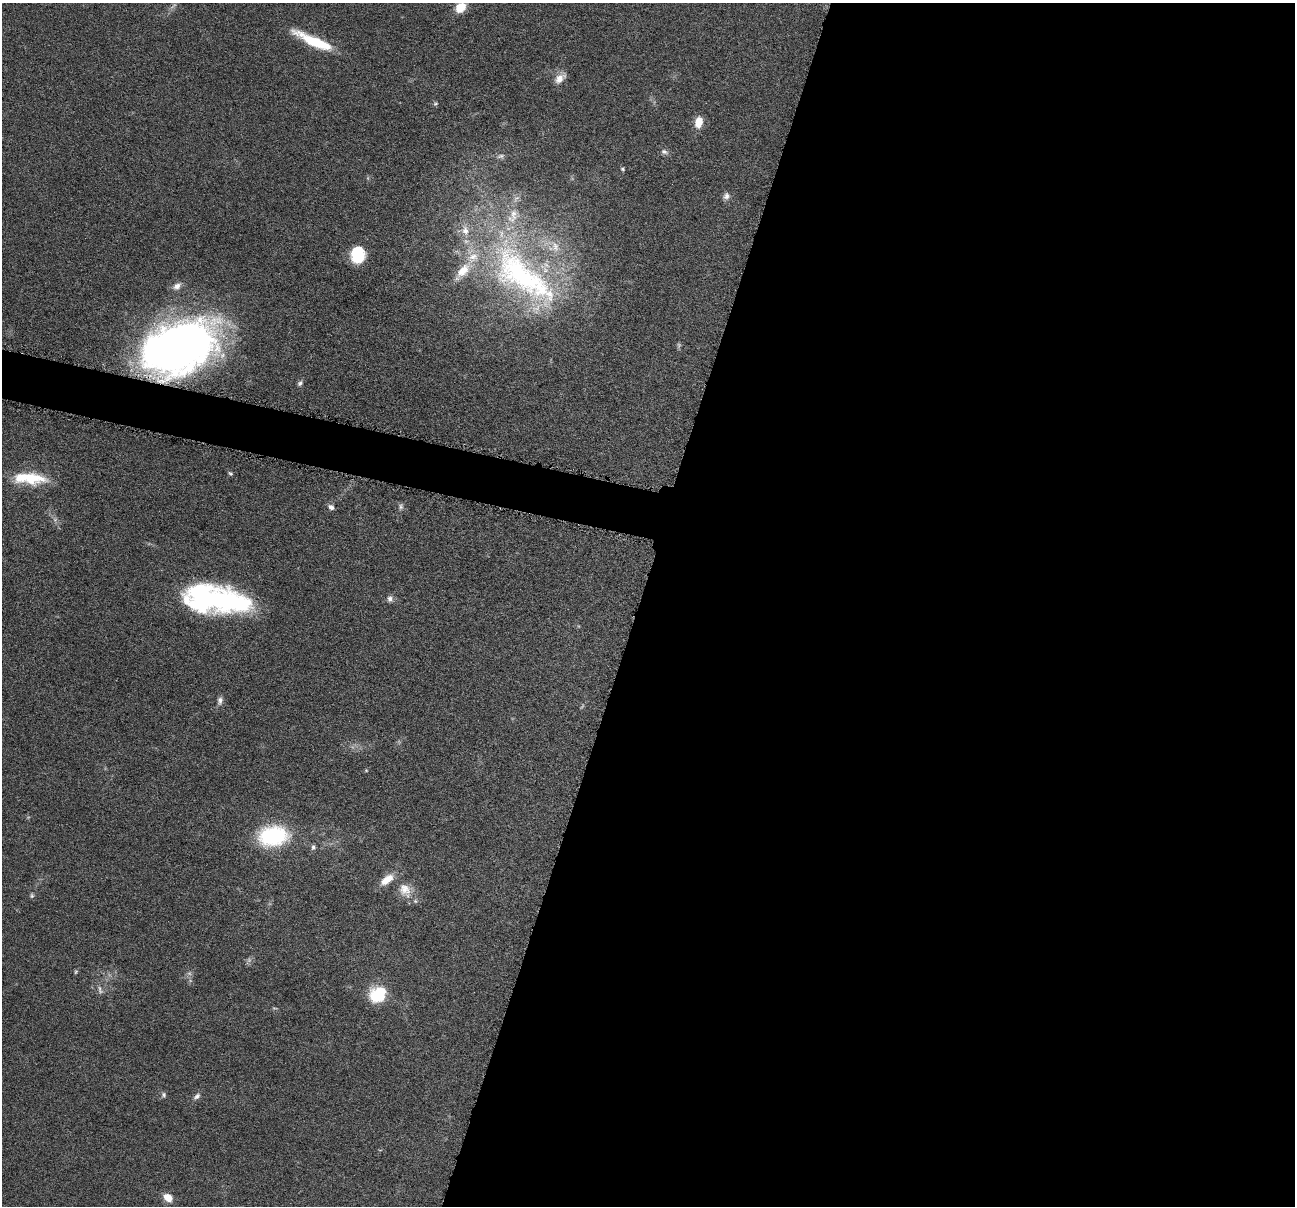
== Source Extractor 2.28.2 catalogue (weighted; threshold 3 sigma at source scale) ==
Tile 12 of 4 x 4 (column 4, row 3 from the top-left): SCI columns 3884-5176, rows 1459-2662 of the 5183 x 5199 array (HDU 1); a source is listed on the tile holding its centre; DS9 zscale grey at full resolution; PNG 1297 x 1208 px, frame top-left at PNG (2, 3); no overlay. Shown black and unused: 53% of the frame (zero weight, under 4 of 8 exposures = <1% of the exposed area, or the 3 px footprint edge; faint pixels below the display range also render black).
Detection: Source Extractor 2.28.2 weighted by HDU 2 'WHT'; one run over the whole footprint, this tile lists its part. Background 0.0372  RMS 0.0038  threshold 0.0156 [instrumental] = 3 sigma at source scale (4.09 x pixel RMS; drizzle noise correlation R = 1.36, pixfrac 0.8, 0.05/0.05 arcsec/px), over >= 5 px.
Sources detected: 48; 6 too faint to see at this stretch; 2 inside a brighter object's white glare — not listed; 6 inside a brighter listed object's ellipse — not listed separately; the other 34 listed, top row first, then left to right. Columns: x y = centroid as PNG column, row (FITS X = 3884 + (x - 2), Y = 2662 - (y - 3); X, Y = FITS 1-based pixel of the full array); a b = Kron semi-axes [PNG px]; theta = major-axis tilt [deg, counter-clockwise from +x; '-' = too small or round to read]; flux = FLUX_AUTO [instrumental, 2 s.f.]
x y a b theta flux
461 7 9 8 - 7.9
314 41 46 10 -24 16
560 78 14 9 41 3.2
435 103 6 5 - 0.6
699 122 12 8 79 5.1
664 152 10 7 -17 1.2
501 156 12 6 10 1.2
623 169 5 4 - 0.54
726 196 10 8 69 1.6
356 255 15 12 51 15
523 276 124 47 -40 110
177 286 13 9 42 2.3
179 347 71 46 23 230
300 383 8 6 46 0.92
230 474 6 4 -36 0.6
30 477 41 15 -10 14
401 506 9 7 90 1.1
331 507 8 6 -31 1.4
55 520 6 6 - 1
222 598 63 25 -12 67
390 599 8 7 - 1.4
220 701 11 7 82 1.5
366 770 5 4 - 0.34
273 836 26 18 7 36
313 847 7 6 - 0.85
387 880 19 9 37 5.1
405 889 21 17 -54 6.3
32 896 7 6 - 0.63
76 972 6 4 68 0.48
100 990 13 6 -68 1.3
378 995 19 16 33 14
164 1095 8 6 -79 0.85
197 1096 11 6 42 1.3
168 1197 10 7 -38 4.5
Overlapping masked pixels (flux is a lower limit): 1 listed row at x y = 179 347
Isophote crosses this tile's border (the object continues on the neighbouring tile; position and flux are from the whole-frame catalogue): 1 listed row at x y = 461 7